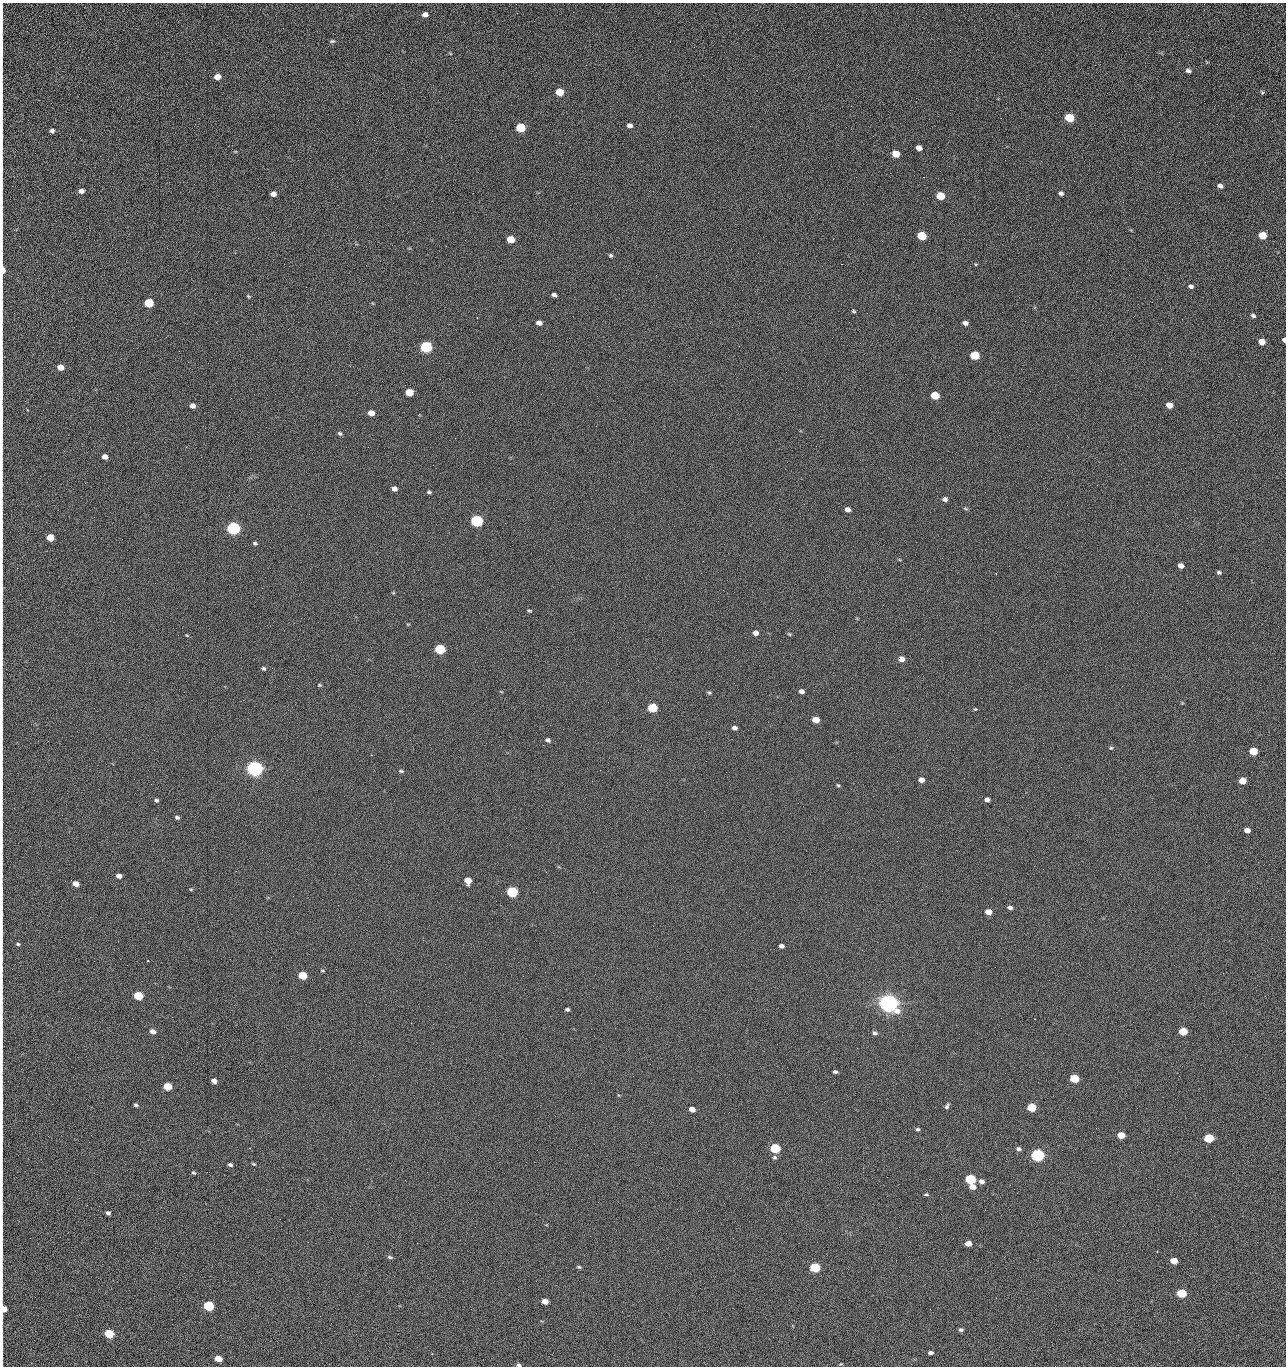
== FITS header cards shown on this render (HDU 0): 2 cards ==
NAXIS1  =                 1284 /fastest changing axis
NAXIS2  =                 1364 /next to fastest changing axis

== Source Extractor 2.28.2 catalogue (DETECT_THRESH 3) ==
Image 1284 x 1364 px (HDU 0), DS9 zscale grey, 1 PNG px = 1 image px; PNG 1288 x 1368 px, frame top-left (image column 1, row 1364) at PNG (2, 3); no overlay
Background 126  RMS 14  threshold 43.4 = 3 sigma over >= 5 px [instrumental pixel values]
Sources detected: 207; all 207 listed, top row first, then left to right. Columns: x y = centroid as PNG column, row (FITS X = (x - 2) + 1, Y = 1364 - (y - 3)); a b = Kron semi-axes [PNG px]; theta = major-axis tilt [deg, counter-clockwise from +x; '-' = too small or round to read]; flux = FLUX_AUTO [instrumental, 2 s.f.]
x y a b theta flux
425 14 5 5 - 4.7e+03
2 18 13 2 90 3.0e+03
1188 35 2 2 - 1.4e+03
332 41 7 4 1 1.7e+03
670 41 2 2 - 2.3e+03
2 47 22 2 90 4.7e+03
450 53 5 3 - 8.6e+02
1188 71 6 4 -29 2.8e+03
2 77 13 2 90 2.6e+03
217 77 5 4 - 8.5e+03
559 92 6 5 - 2.3e+04
1262 92 5 5 - 1.4e+03
2 101 11 2 90 2.2e+03
1069 118 6 5 - 4.4e+04
1179 122 3 2 - 1.3e+03
630 125 6 5 - 3.7e+03
520 128 6 5 - 5.3e+04
52 131 5 5 - 2.7e+03
23 133 2 2 - 4.2e+02
2 136 19 2 90 3.8e+03
919 148 5 4 - 6.3e+03
896 154 6 5 - 1.6e+04
1005 160 2 2 - 1.3e+03
1041 161 2 2 - 2.0e+03
2 169 14 2 90 2.6e+03
856 177 2 2 - 2.4e+03
923 177 2 2 - 3.1e+04
1220 186 6 4 -23 3.6e+03
2 187 15 2 90 2.2e+03
81 191 5 5 - 5.0e+03
1061 193 5 4 - 2.6e+03
273 194 5 4 - 5.8e+03
940 196 6 5 - 2.8e+04
1123 202 2 2 - 9.1e+02
2 213 15 2 90 2.7e+03
2 234 17 2 90 3.1e+03
1262 235 6 5 - 2.5e+04
922 236 6 5 - 4.1e+04
510 239 6 5 - 2.0e+04
611 255 4 4 - 1.6e+03
841 264 2 2 - 2.7e+04
3 270 6 3 90 1.1e+04
656 275 2 2 - 5.4e+02
1191 286 6 5 - 2.6e+03
306 287 3 2 - 7.5e+02
554 295 5 4 - 3.1e+03
248 296 6 3 -27 1.1e+03
149 303 6 5 - 5.1e+04
2 305 18 2 90 3.3e+03
853 311 4 3 - 1.3e+03
1253 316 5 4 - 2.1e+03
849 322 2 2 - 9.1e+02
539 323 5 4 - 4.9e+03
710 323 2 2 - 3.6e+03
965 323 5 4 - 3.8e+03
1284 340 4 3 - 2.7e+03
1262 342 5 5 - 1.0e+04
739 346 2 2 - 5.2e+02
426 347 6 5 - 1.6e+05
975 355 6 5 - 4.0e+04
2 356 11 2 90 1.5e+03
350 366 2 2 - 2.9e+03
60 367 5 5 - 1.1e+04
409 392 6 5 - 2.0e+04
1256 392 2 2 - 1.6e+03
2 394 15 2 90 2.3e+03
935 395 6 5 - 3.3e+04
1169 405 6 5 - 9.8e+03
193 406 5 4 - 4.9e+03
2 410 14 2 90 2.0e+03
27 410 3 3 - 9.9e+02
371 413 5 5 - 9.4e+03
340 433 6 5 - 1.8e+03
1009 435 2 2 - 1.5e+03
186 447 2 2 - 3.0e+03
105 457 5 4 - 6.0e+03
85 483 3 2 - 1.1e+03
394 489 5 4 - 5.0e+03
429 492 5 4 - 1.6e+03
945 499 6 5 - 3.5e+03
965 508 7 4 -30 1.3e+03
779 509 2 2 - 4.5e+02
848 509 5 4 - 5.0e+03
477 521 6 5 - 2.0e+05
2 524 15 2 90 2.2e+03
233 528 6 5 - 3.2e+05
50 538 5 5 - 1.9e+04
255 543 5 4 - 1.7e+03
1181 566 5 4 - 5.3e+03
17 568 2 2 - 4.6e+02
1219 572 5 4 - 2.0e+03
996 573 2 2 - 6.5e+02
393 593 5 3 - 8.7e+02
2 596 18 2 90 3.1e+03
529 611 5 3 - 1.2e+03
755 633 6 5 - 5.2e+03
789 634 6 4 -26 1.3e+03
187 635 4 3 - 8.7e+02
2 636 10 2 90 1.6e+03
440 649 6 5 - 9.0e+04
901 659 6 5 - 7.4e+03
264 668 6 5 - 1.9e+03
319 685 5 4 - 1.2e+03
802 691 6 5 - 4.1e+03
501 692 5 3 - 7.2e+02
709 693 6 5 - 1.4e+03
652 708 6 5 - 6.4e+04
975 709 4 4 - 1.0e+03
2 716 9 2 90 1.3e+03
816 720 6 5 - 1.5e+04
735 728 5 4 - 3.6e+03
548 740 5 4 - 2.7e+03
543 745 2 2 - 3.5e+03
1111 748 5 5 - 1.3e+03
1253 751 6 5 - 2.7e+04
2 757 10 2 90 1.4e+03
706 761 2 2 - 2.1e+03
255 769 6 5 - 7.3e+05
401 771 8 4 -14 1.6e+03
726 772 2 2 - 2.4e+03
921 780 5 4 - 5.9e+03
1242 781 5 5 - 1.4e+04
838 785 5 4 - 1.3e+03
156 800 5 4 - 1.9e+03
987 800 5 4 - 3.9e+03
177 817 5 4 - 2.2e+03
1247 830 5 4 - 5.7e+03
897 841 2 2 - 1.3e+03
119 876 5 4 - 5.2e+03
468 880 6 5 - 1.3e+04
76 884 5 4 - 9.8e+03
191 889 6 4 0 1.0e+03
2 891 15 2 90 2.4e+03
512 892 6 5 - 1.3e+05
1010 907 5 4 - 2.9e+03
988 912 6 4 -8 9.4e+03
18 944 5 4 - 1.6e+03
781 946 5 4 - 3.5e+03
2 969 10 2 90 1.4e+03
322 971 5 3 - 9.8e+02
302 975 6 5 - 3.3e+04
523 976 2 2 - 2.2e+03
138 996 6 5 - 5.2e+04
888 1003 7 6 - 1.2e+06
567 1009 4 3 - 2.1e+03
411 1023 2 2 - 5.6e+03
153 1031 5 4 - 6.2e+03
1183 1031 6 5 - 2.9e+04
2 1033 18 2 90 3.0e+03
875 1033 6 5 - 2.3e+03
857 1048 2 2 - 1.4e+03
1245 1057 2 2 - 2.0e+03
835 1072 4 3 - 2.1e+03
1179 1076 2 2 - 2.7e+03
1074 1078 6 5 - 4.8e+04
214 1081 5 4 - 5.8e+03
167 1086 6 5 - 3.1e+04
136 1105 4 3 - 1.9e+03
947 1106 7 4 61 2.4e+03
1031 1107 6 5 - 4.4e+04
2 1108 10 2 90 1.7e+03
692 1109 5 4 - 8.6e+03
729 1112 3 2 - 9.4e+02
1096 1128 2 2 - 4.7e+02
918 1129 5 4 - 1.9e+03
91 1135 2 2 - 2.5e+03
1121 1135 5 5 - 1.7e+04
1209 1138 6 5 - 5.8e+04
2 1139 10 2 90 1.6e+03
775 1148 6 5 - 7.9e+04
571 1149 2 2 - 9.0e+02
1018 1149 6 5 - 2.7e+03
1037 1155 6 5 - 2.8e+05
774 1157 6 5 - 1.7e+03
254 1164 6 4 -26 1.1e+03
230 1165 5 4 - 2.4e+03
194 1173 5 4 - 1.4e+03
970 1179 6 5 - 8.6e+04
982 1181 6 5 - 4.0e+03
973 1187 6 5 - 9.6e+03
926 1194 6 4 4 1.4e+03
108 1213 4 3 - 2.3e+03
308 1242 2 2 - 2.0e+03
417 1243 2 2 - 5.4e+03
968 1243 5 4 - 8.6e+03
1157 1252 2 2 - 8.9e+02
2 1253 24 2 90 4.2e+03
390 1257 7 4 -10 1.9e+03
1174 1261 5 4 - 1.3e+04
579 1267 6 4 -10 1.5e+03
815 1267 6 5 - 8.1e+04
583 1292 2 2 - 5.0e+02
1181 1293 6 5 - 4.7e+04
996 1298 2 2 - 2.9e+03
545 1301 5 4 - 7.9e+03
208 1306 6 5 - 1.0e+05
3 1309 6 4 87 1.5e+04
622 1311 3 2 - 8.4e+02
961 1330 5 4 - 2.1e+03
578 1332 2 2 - 3.5e+03
109 1334 6 5 - 5.4e+04
2 1348 13 2 90 2.6e+03
930 1353 5 3 - 3.3e+03
432 1354 2 2 - 5.1e+02
218 1359 6 4 -16 1.8e+04
519 1365 5 3 - 1.8e+03
1055 1366 2 2 - 2.0e+03
At the frame edge (FLAGS 8, measured only in part): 30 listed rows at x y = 2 18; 2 47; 2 77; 2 101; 2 136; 2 169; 2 187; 2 213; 2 234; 3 270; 2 305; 1284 340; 2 356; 2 394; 2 410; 2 524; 2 596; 2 636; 2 716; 2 757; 2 891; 2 969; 2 1033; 2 1108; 2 1139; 2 1253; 3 1309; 2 1348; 519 1365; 1055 1366

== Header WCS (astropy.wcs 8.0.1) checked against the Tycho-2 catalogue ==
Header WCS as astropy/WCSLIB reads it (CRVAL/CRPIX/CD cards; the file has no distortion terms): RA---TAN/DEC--TAN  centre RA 15:41:40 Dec +52:00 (235.42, +51.99 deg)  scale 1.26 arcsec/px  FOV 26.9' x 28.5'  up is +92 deg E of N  parity flipped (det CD > 0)
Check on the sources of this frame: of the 60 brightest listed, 9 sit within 2.0 arcsec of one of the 11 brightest Tycho-2 stars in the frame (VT <= 12.29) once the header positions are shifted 0.38 arcsec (0.34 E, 0.16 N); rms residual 0.84 arcsec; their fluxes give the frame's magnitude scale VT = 24.44 - 2.5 log10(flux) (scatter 0.19 mag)
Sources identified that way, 9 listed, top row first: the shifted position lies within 2.0 arcsec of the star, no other Tycho-2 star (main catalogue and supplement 1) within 4.0 arcsec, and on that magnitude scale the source's flux lands within +1.5 / -3 mag of the star's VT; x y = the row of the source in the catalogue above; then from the Tycho-2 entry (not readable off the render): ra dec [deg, ICRS J2000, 3 dp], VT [Tycho-2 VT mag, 2 dp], TYC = Tycho-2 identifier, HIP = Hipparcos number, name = IAU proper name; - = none
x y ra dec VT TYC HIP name
426 347 235.614 +52.064 11.61 3489-1132-1 - -
477 521 235.514 +52.049 11.19 3489-1407-1 - -
255 769 235.378 +52.130 9.31 3489-1322-1 76850 -
512 892 235.303 +52.042 11.52 3489-958-1 - -
888 1003 235.232 +51.912 9.59 3489-824-1 - -
1037 1155 235.143 +51.862 10.97 3489-1016-1 - -
970 1179 235.131 +51.886 12.29 3489-908-1 - -
815 1267 235.084 +51.941 11.45 3489-1346-1 - -
208 1306 235.075 +52.152 11.74 3489-912-1 - -